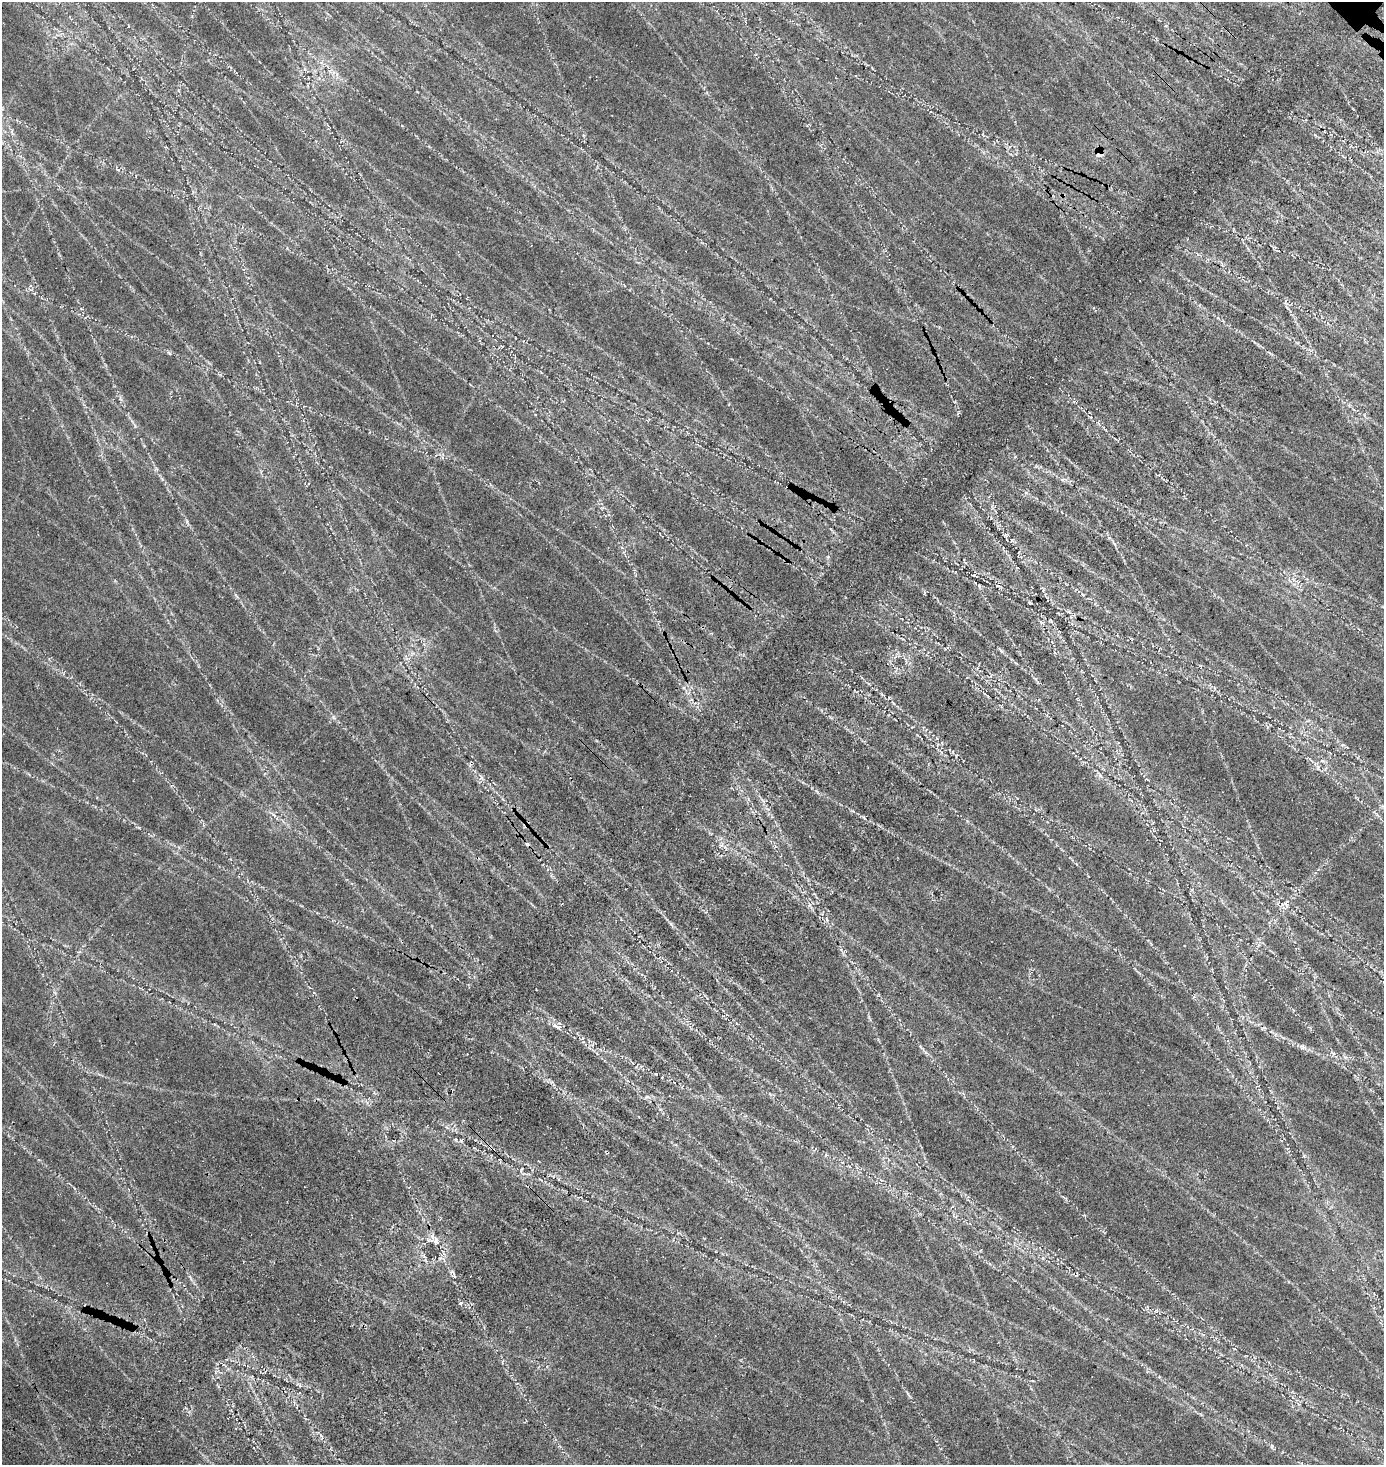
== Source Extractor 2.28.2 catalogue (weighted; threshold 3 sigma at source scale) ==
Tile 7 of 4 x 4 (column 3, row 2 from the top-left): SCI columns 3044-4425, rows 3176-4638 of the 6331 x 6330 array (HDU 1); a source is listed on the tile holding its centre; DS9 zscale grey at full resolution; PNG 1386 x 1467 px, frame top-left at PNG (2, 2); no overlay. Shown black and unused: <1% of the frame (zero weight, under 3 of 5 exposures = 11% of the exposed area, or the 3 px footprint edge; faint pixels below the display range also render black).
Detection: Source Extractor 2.28.2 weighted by HDU 2 'WHT'; one run over the whole footprint, this tile lists its part. Background 0.14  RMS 0.026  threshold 0.115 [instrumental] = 3 sigma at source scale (4.5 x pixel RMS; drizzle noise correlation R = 1.50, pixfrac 1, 0.05/0.05 arcsec/px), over >= 5 px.
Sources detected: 23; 2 cosmic-ray / hot-pixel residue — not listed; the other 21 listed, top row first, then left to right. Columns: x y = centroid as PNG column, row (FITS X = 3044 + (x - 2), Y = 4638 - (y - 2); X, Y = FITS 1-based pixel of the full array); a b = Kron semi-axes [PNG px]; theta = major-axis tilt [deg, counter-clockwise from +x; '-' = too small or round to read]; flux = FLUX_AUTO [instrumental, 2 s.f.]
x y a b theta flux
117 169 9 3 -36 3.1
169 353 6 3 -19 2.9
1006 535 6 5 - 4
973 575 4 4 - 2.9
924 593 4 3 - 2.7
333 717 6 5 - 4.3
1318 767 7 5 81 6.3
1100 775 7 6 - 6.3
1286 904 9 5 -53 6.7
671 924 7 4 -71 3.6
556 1026 15 4 -25 9.9
1275 1035 6 4 72 3.5
1303 1047 10 7 -28 8.7
925 1051 15 4 -50 7.3
1333 1053 6 4 -19 4.3
826 1155 5 3 - 2.8
436 1242 9 5 -71 9.3
454 1276 5 4 - 3.8
461 1303 4 4 - 4.6
908 1394 14 2 -58 4.4
1272 1446 6 4 89 3.6
Unlisted compact peaks at least as high as the median listed source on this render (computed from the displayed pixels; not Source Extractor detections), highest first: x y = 187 522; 656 1074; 1109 538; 461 1141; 139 828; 135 426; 1345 1057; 321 1436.